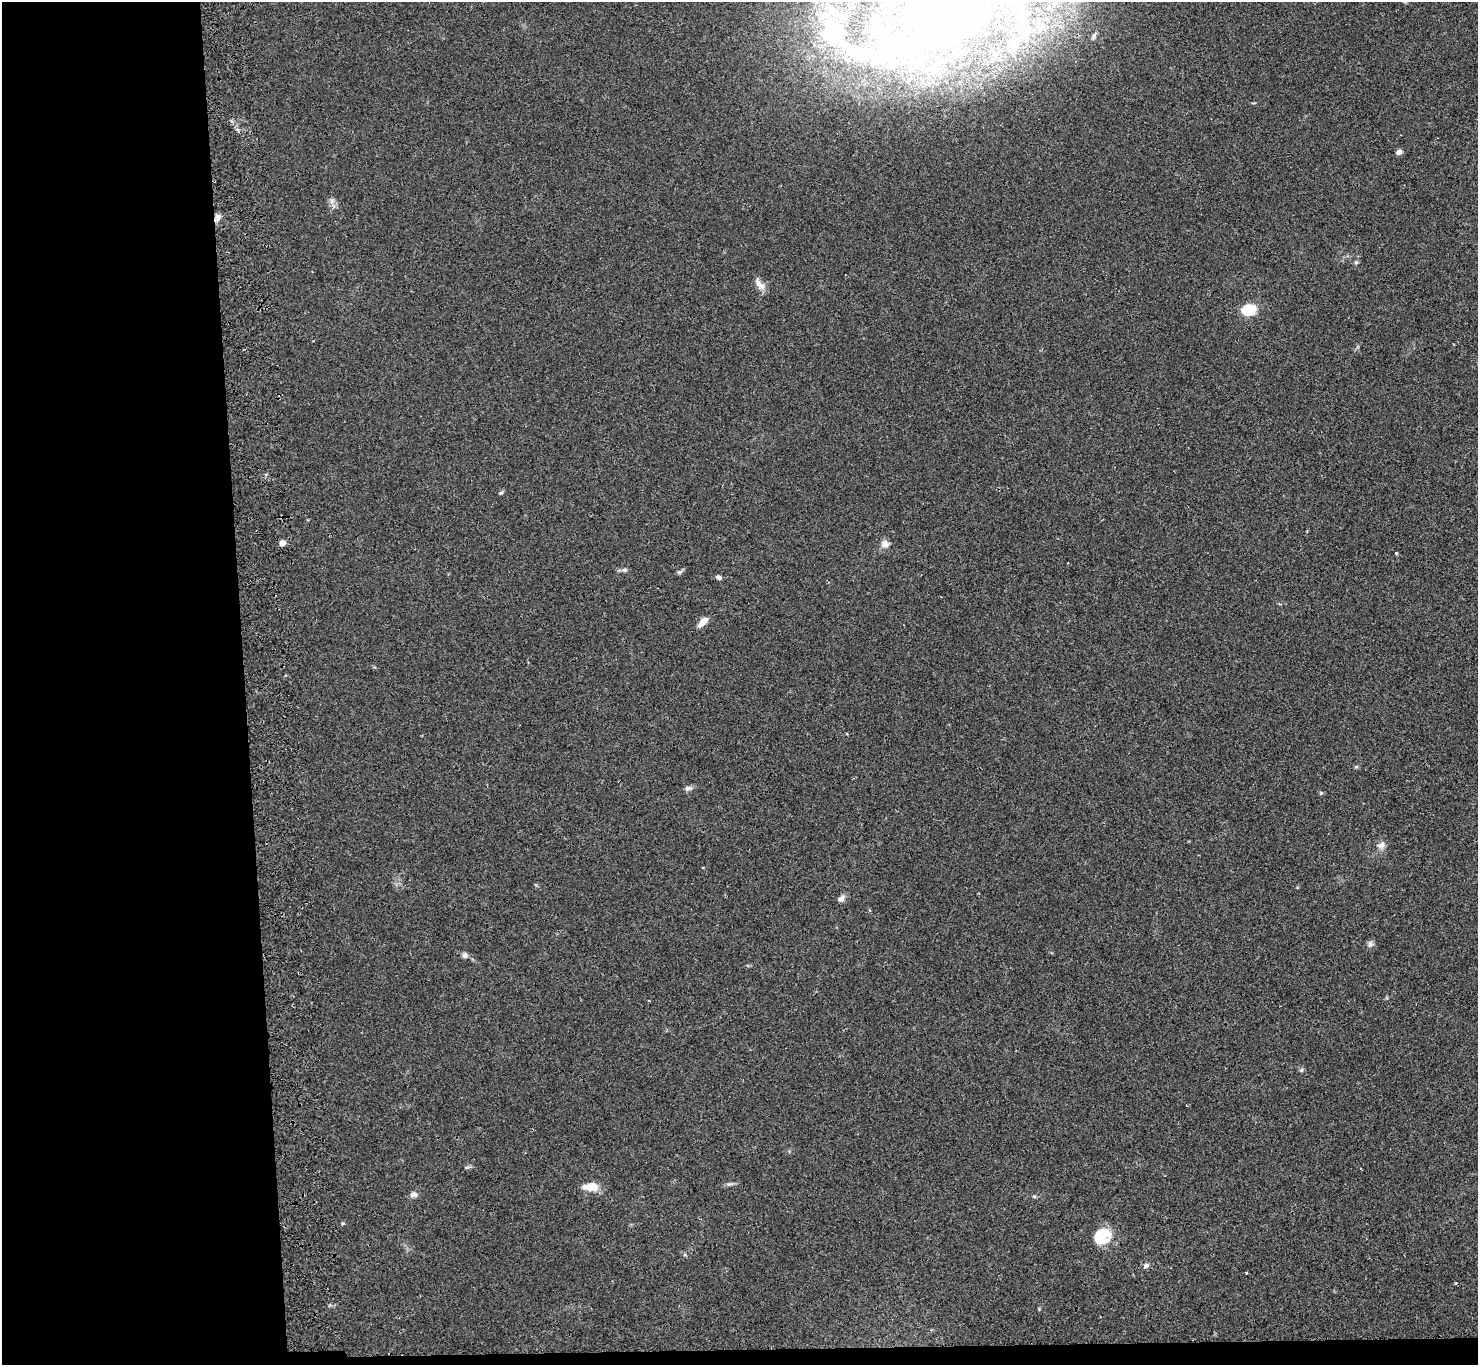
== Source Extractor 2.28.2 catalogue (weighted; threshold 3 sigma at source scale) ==
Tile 7 of 3 x 3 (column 1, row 3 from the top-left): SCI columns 57-1532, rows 137-1499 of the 4541 x 4420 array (HDU 1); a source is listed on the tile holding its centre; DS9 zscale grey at full resolution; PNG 1480 x 1367 px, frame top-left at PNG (2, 2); no overlay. Shown black and unused: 17% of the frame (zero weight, under 2 of 3 exposures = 3% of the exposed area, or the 3 px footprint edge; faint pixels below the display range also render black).
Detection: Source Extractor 2.28.2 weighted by HDU 2 'WHT'; one run over the whole footprint, this tile lists its part. Background 0.0274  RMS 0.0066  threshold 0.0298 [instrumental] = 3 sigma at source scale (4.5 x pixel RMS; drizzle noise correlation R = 1.50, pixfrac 1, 0.05/0.05 arcsec/px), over >= 5 px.
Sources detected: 40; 7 inside a brighter listed object's ellipse — not listed separately; the other 33 listed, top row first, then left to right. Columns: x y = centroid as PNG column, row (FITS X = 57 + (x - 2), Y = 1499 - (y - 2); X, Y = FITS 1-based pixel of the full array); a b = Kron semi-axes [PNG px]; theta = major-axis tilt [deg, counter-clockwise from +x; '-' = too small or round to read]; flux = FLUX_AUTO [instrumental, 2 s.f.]
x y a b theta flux
1054 3 19 10 -88 13
837 15 67 47 -15 140
943 18 79 53 32 560
1026 31 26 14 47 26
1093 37 9 6 61 1.9
1399 152 6 5 - 3.4
332 201 7 6 - 2.1
217 218 11 7 47 3
1356 262 6 5 - 1
759 284 19 8 -56 4.6
1248 310 17 12 13 15
501 493 6 4 19 0.87
282 543 5 5 - 5.5
885 544 10 9 - 3.9
1396 553 4 4 - 0.66
625 570 9 4 8 1.5
679 572 8 5 16 1.3
718 577 6 5 - 2.1
702 622 16 7 47 4.7
1356 767 6 4 -1 0.85
688 788 11 6 19 2.1
1321 793 5 5 - 0.81
1381 845 11 8 38 3.3
841 898 9 7 20 2.7
1370 944 7 7 - 1.9
465 955 7 6 - 2
467 1167 7 4 19 0.99
590 1187 19 9 2 9.2
413 1194 7 6 - 3.4
1034 1196 5 4 - 0.81
1100 1237 23 20 -82 15
1146 1266 7 6 - 2
1456 1283 3 2 - 0.87
Overlapping masked pixels (flux is a lower limit): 1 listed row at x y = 217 218
Isophote crosses this tile's border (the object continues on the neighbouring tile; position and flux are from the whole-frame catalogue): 3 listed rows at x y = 1054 3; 837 15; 943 18
Unlisted compact peaks at least as high as the median listed source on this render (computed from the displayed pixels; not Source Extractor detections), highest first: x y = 1301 1070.